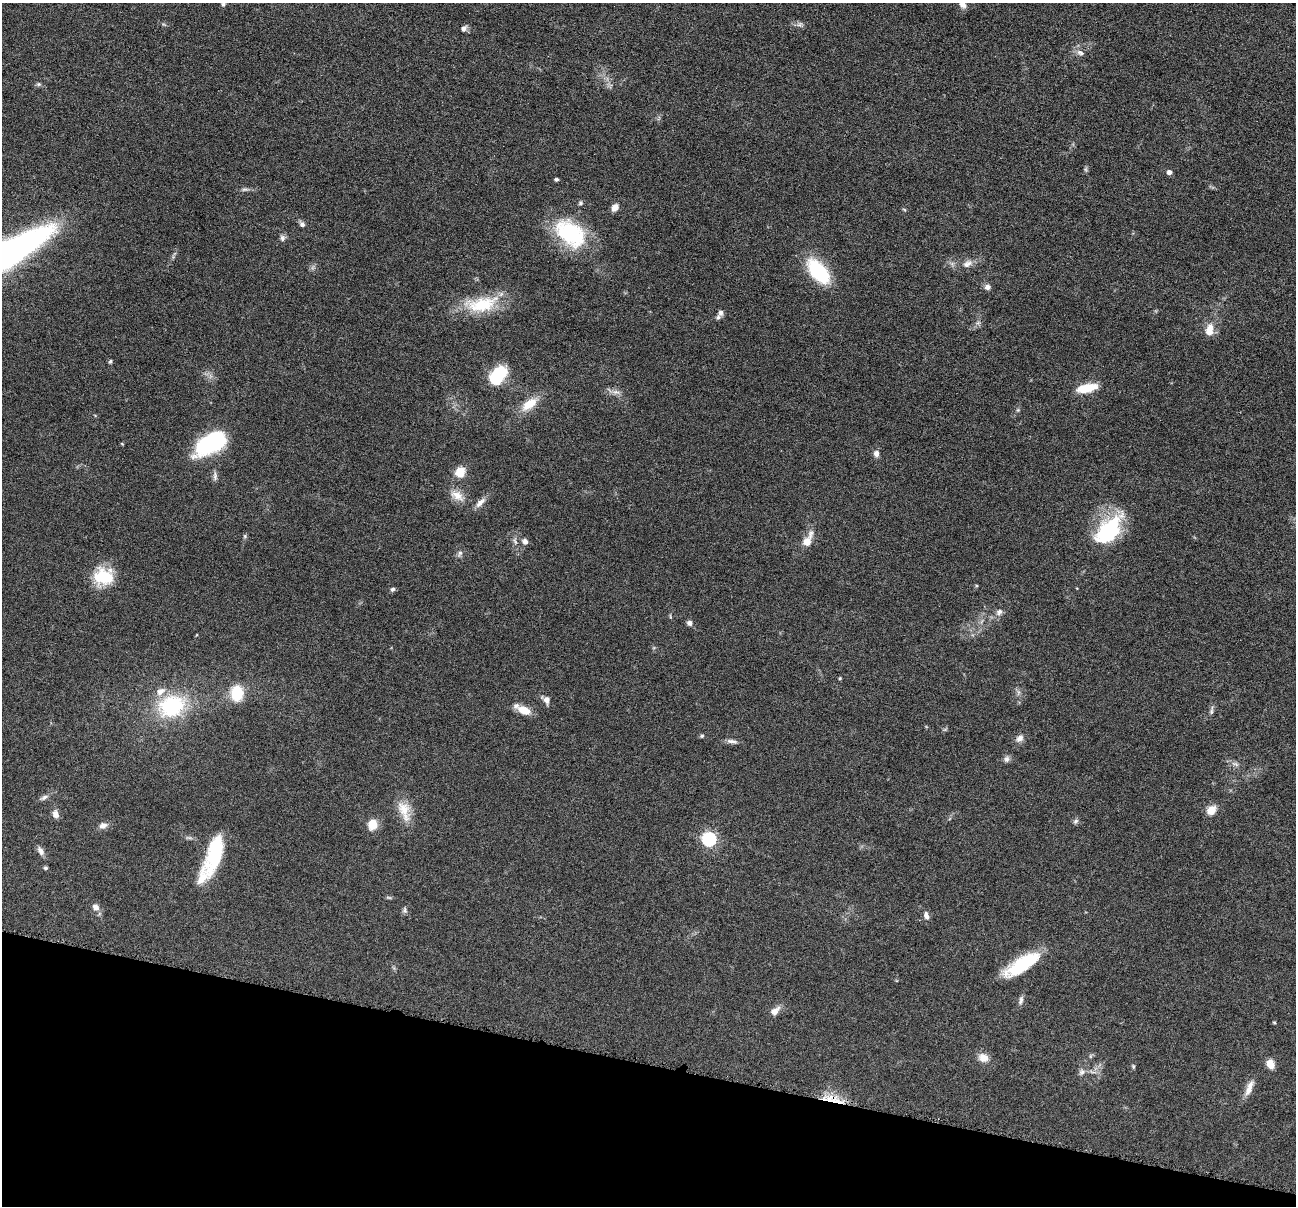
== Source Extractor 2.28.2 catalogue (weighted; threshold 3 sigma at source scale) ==
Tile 15 of 4 x 4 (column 3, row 4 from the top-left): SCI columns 2592-3885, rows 253-1456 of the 5183 x 5197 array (HDU 1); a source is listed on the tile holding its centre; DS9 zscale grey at full resolution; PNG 1298 x 1208 px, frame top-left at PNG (2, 3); no overlay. Shown black and unused: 12% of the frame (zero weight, under 4 of 8 exposures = <1% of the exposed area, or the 3 px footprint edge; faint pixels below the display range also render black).
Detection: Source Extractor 2.28.2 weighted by HDU 2 'WHT'; one run over the whole footprint, this tile lists its part. Background 0.0365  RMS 0.0036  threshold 0.0148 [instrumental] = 3 sigma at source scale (4.09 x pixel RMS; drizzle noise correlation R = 1.36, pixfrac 0.8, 0.05/0.05 arcsec/px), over >= 5 px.
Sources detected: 93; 1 too faint to see at this stretch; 2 inside a brighter object's white glare — not listed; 4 inside a brighter listed object's ellipse — not listed separately; the other 86 listed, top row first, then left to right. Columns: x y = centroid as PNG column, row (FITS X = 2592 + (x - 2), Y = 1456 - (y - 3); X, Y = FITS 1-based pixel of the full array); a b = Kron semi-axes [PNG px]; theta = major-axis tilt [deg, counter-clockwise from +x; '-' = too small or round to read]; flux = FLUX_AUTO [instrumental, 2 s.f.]
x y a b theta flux
223 4 6 5 - 0.56
963 4 10 8 -66 1.7
800 24 10 7 -8 1.2
464 28 7 6 - 1.4
1080 53 12 8 -31 1.7
39 84 6 5 - 0.62
1086 169 8 4 -82 0.58
1169 172 5 5 - 1.4
556 179 4 3 - 0.62
245 189 11 4 5 0.91
580 203 6 6 - 0.63
615 207 10 7 46 1.9
904 209 6 4 -20 0.38
302 224 8 6 -54 1.1
570 233 40 26 -39 27
282 238 9 7 -77 1.1
2 257 68 14 30 350
967 264 15 9 28 2.6
818 271 27 14 -49 26
987 287 8 7 - 1.4
481 304 44 19 10 17
721 312 8 6 80 1.2
978 323 7 5 89 0.81
1209 329 16 10 79 4.3
110 361 6 4 59 0.52
499 375 16 9 50 27
1087 388 23 9 12 8
616 392 15 6 -9 1.9
529 404 20 10 35 7.1
1018 410 5 5 - 0.49
210 443 31 16 29 39
876 454 7 7 - 1.7
460 472 10 9 - 6
215 476 13 6 90 1.2
457 495 21 12 -31 4.1
480 502 16 7 45 2.2
1109 528 38 22 45 26
245 536 6 5 - 0.53
808 540 25 10 63 4.4
515 541 12 6 -71 1.4
525 541 9 8 - 1.4
460 553 10 6 66 1.1
103 577 22 20 16 14
392 589 7 6 - 0.74
999 612 11 9 57 1.7
689 623 7 6 - 1.1
840 678 4 4 - 0.38
1018 692 9 4 82 0.9
237 693 16 12 -87 11
546 700 11 8 -41 2.1
171 706 28 21 20 31
524 710 16 9 -23 4.9
1211 711 13 5 80 0.99
702 736 5 5 - 0.56
1019 738 12 9 48 1.9
732 741 15 6 -7 1.5
1006 759 9 8 - 1.2
1235 764 12 5 -17 1.3
44 797 12 6 23 1.2
404 810 30 14 -70 6.9
1211 810 11 9 41 4
55 814 11 8 -77 1.8
1076 821 8 6 50 0.85
103 825 12 8 15 1.7
372 825 12 10 84 4.7
189 838 11 4 -5 0.82
709 839 6 6 - 70
41 851 11 7 -61 1.7
215 856 26 19 57 16
45 868 5 5 - 0.62
389 897 8 4 -9 0.54
96 907 9 8 - 2
405 910 9 6 -79 0.82
926 915 10 6 -71 1.6
1021 965 41 13 32 19
1021 1000 13 6 76 1.2
775 1011 11 7 45 3
1274 1022 4 3 - 0.35
1090 1056 6 4 89 0.5
983 1058 13 11 -24 3.1
1270 1064 9 7 -65 3.9
1133 1066 6 4 -75 0.5
1082 1072 10 9 - 1.5
1092 1072 15 3 -11 1.1
1249 1088 24 8 67 3.2
833 1099 29 10 -12 7.3
Overlapping masked pixels (flux is a lower limit): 1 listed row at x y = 833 1099
Isophote crosses this tile's border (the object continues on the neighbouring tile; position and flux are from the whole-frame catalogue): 2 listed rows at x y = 963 4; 2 257